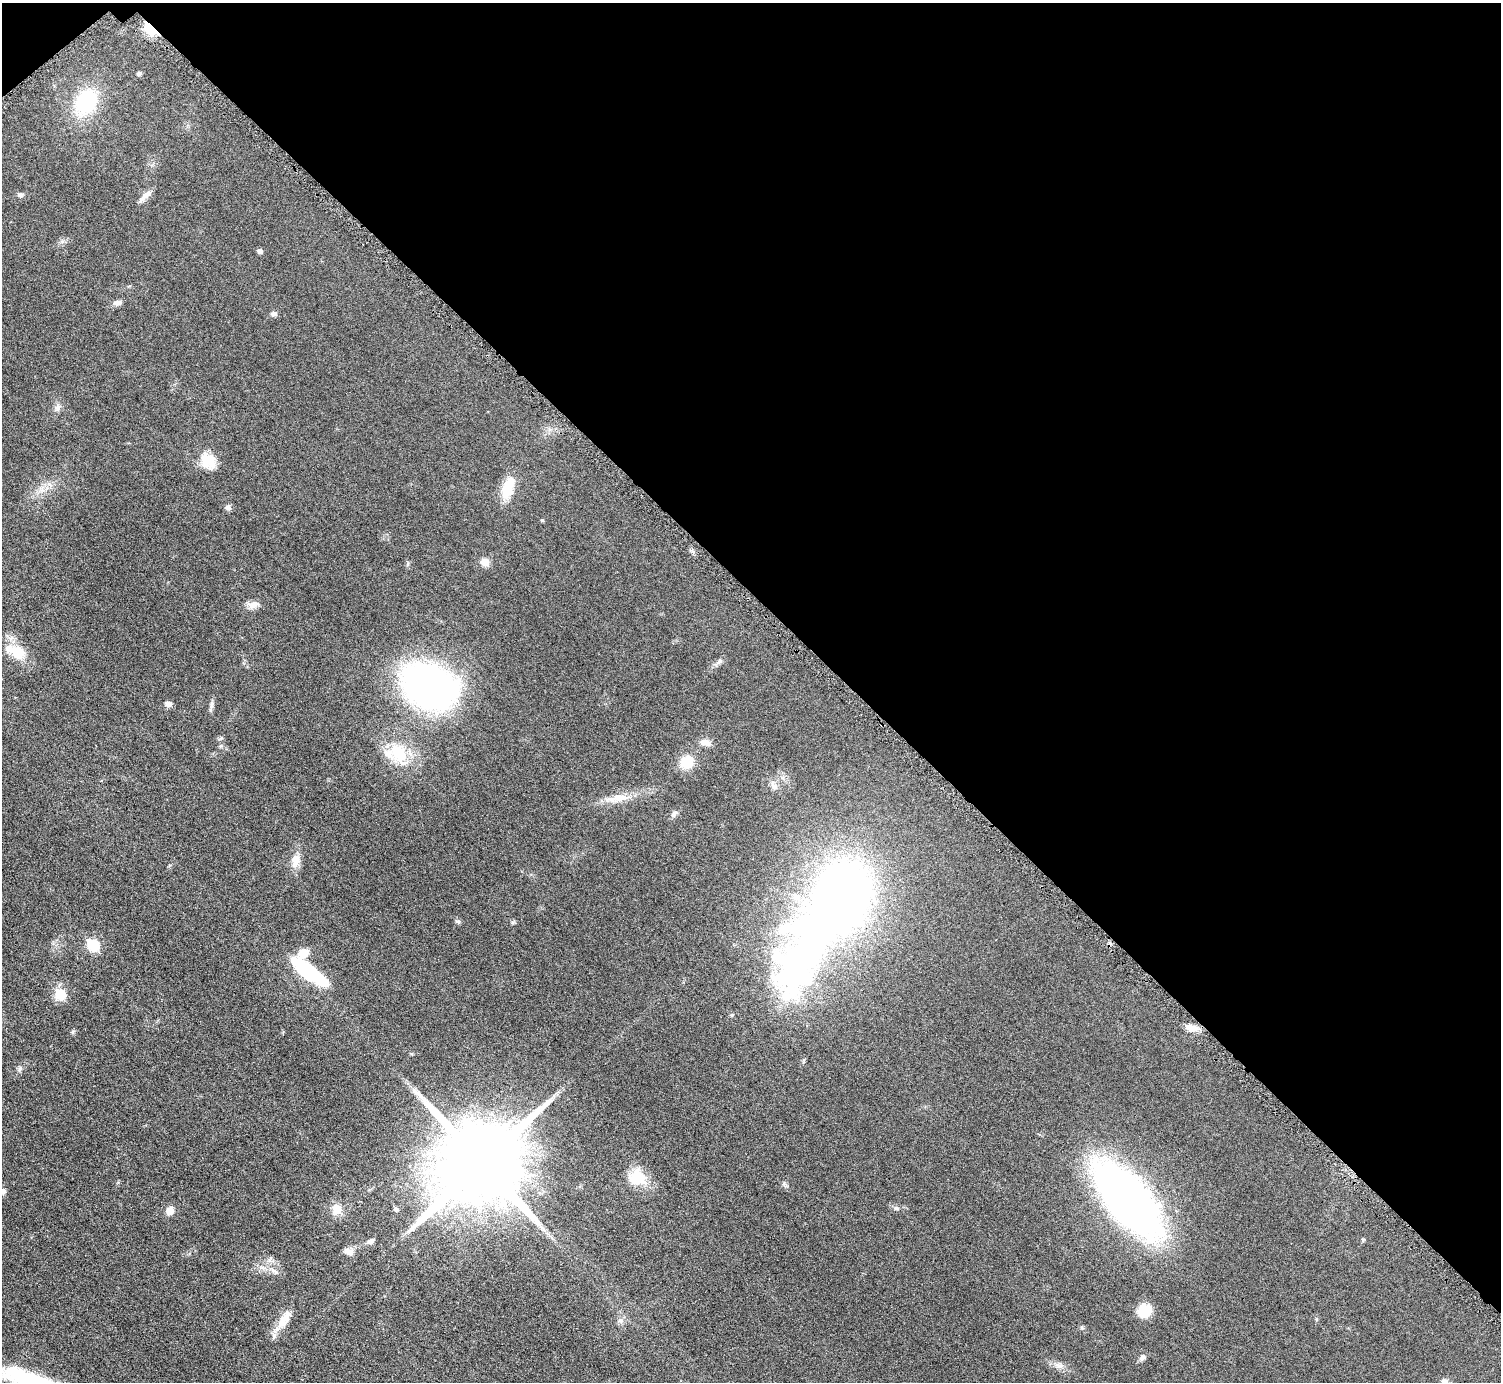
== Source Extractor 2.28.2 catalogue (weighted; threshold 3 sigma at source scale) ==
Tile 3 of 4 x 4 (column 3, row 1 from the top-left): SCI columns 3009-4507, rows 4317-5696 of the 6016 x 6014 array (HDU 1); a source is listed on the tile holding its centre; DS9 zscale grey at full resolution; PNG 1503 x 1384 px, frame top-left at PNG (2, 3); no overlay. Shown black and unused: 44% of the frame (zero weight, under 4 of 8 exposures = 1% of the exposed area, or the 3 px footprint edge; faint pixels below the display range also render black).
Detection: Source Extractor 2.28.2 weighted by HDU 2 'WHT'; one run over the whole footprint, this tile lists its part. Background 0.0609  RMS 0.0081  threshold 0.0331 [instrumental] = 3 sigma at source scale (4.09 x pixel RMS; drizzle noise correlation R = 1.36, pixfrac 0.8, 0.05/0.05 arcsec/px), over >= 5 px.
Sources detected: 64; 1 inside a brighter object's white glare — not listed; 2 inside a brighter listed object's ellipse — not listed separately; the other 61 listed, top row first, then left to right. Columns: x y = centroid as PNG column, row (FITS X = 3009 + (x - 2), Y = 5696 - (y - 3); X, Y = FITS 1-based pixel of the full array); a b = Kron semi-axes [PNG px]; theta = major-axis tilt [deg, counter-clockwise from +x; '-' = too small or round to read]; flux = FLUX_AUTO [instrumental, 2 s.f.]
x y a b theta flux
151 28 7 4 -51 110
139 74 6 5 - 1.4
86 102 23 17 61 59
20 195 7 6 - 1.9
145 196 23 6 42 4.8
62 242 7 4 19 1.6
259 251 5 4 - 2.9
117 303 10 7 5 3.1
274 314 8 6 -5 2.4
57 408 11 8 67 3.3
208 461 20 16 -54 16
508 488 31 14 73 16
42 489 7 6 - 3
228 507 8 7 - 2.3
542 520 4 4 - 0.84
485 562 11 9 -6 5.4
252 605 13 10 38 5.3
16 651 28 14 -25 18
719 661 12 6 50 2.6
429 686 51 36 -24 270
168 704 8 6 -15 3.6
211 705 12 6 73 2.7
705 742 14 8 -10 4.8
221 746 6 4 88 1.1
398 754 28 20 -26 33
687 762 13 12 - 17
773 785 16 8 -61 4
619 798 25 11 11 12
674 814 10 6 59 2.5
295 861 18 12 83 8.1
841 898 49 37 62 740
458 921 7 5 -39 1.5
93 945 6 6 - 68
303 953 10 8 37 13
309 972 38 10 -36 74
60 994 6 6 - 50
1191 1028 15 8 -17 6.6
19 1069 7 4 88 1.5
482 1163 24 22 35 14000
637 1177 21 18 -27 21
784 1184 7 6 - 1.5
3 1191 7 6 - 2.7
1127 1199 48 23 -50 780
896 1208 8 5 -14 2
337 1209 12 11 - 8.9
396 1209 6 6 - 1.7
170 1211 9 8 - 6.4
1363 1239 6 4 18 0.84
371 1241 9 7 25 2.7
349 1252 13 9 -4 5
263 1267 10 3 -21 2.1
276 1272 9 6 -52 2.3
1145 1311 12 11 - 19
1316 1319 6 4 -72 0.82
621 1321 9 6 -7 2.3
282 1322 18 11 72 10
1082 1328 6 4 -19 0.96
1142 1357 10 7 59 2.4
1059 1366 14 8 -18 4.5
34 1381 95 18 -18 93
1444 1382 11 8 80 3.4
Overlapping masked pixels (flux is a lower limit): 1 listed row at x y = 151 28
Isophote crosses this tile's border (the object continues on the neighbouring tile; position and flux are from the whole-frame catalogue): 3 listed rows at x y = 3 1191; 34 1381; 1444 1382
Unlisted compact peaks at least as high as the median listed source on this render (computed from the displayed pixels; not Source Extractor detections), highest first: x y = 73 1032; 513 922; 692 551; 411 1054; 170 865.